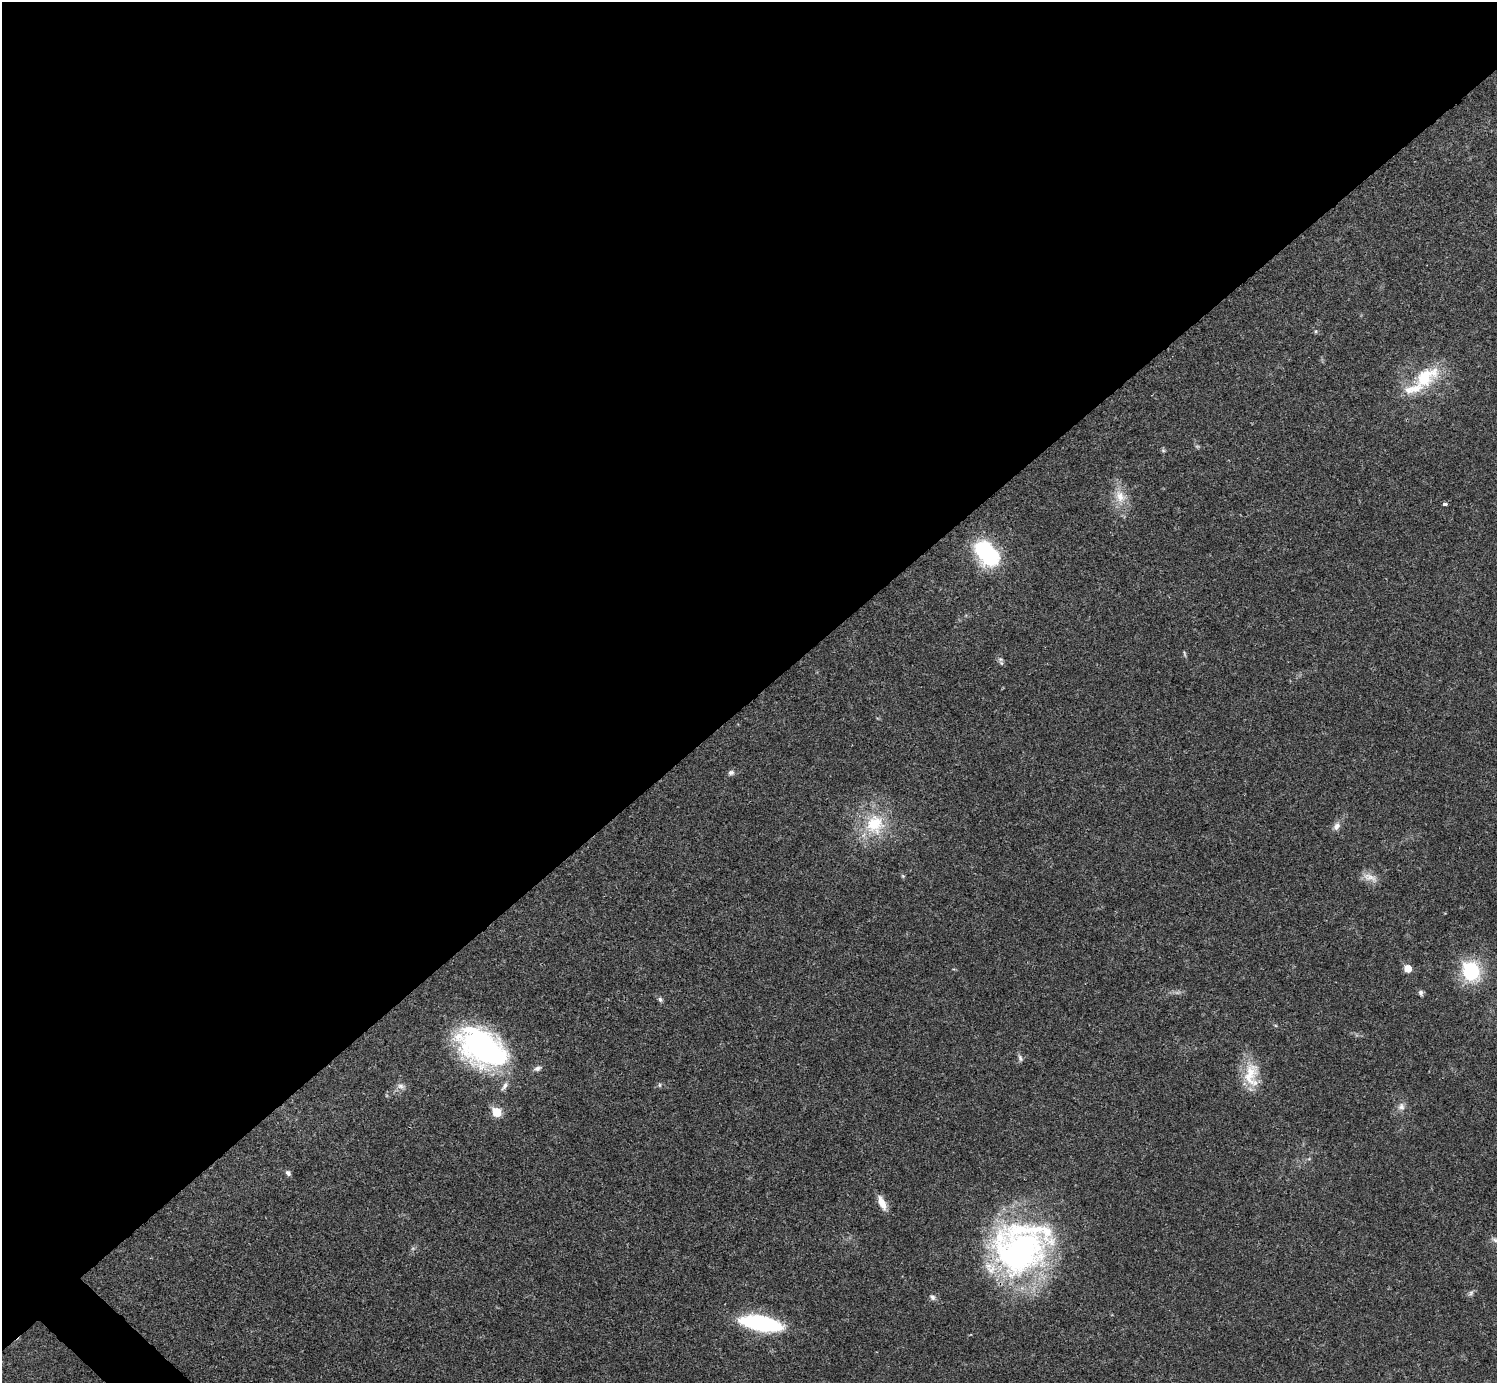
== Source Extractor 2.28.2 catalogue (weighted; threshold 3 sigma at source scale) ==
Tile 2 of 4 x 4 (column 2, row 1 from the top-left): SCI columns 1495-2989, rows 4302-5682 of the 5981 x 5981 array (HDU 1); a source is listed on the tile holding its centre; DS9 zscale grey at full resolution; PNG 1499 x 1385 px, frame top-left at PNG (2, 2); no overlay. Shown black and unused: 51% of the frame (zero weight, under 3 of 4 exposures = <1% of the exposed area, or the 3 px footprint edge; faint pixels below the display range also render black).
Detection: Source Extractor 2.28.2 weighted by HDU 2 'WHT'; one run over the whole footprint, this tile lists its part. Background 0.0207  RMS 0.0023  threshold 0.0101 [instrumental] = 3 sigma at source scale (4.5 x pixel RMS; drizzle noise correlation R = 1.50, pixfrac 1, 0.05/0.05 arcsec/px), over >= 5 px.
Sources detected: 38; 2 too faint to see at this stretch — not listed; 3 inside a brighter listed object's ellipse — not listed separately; the other 33 listed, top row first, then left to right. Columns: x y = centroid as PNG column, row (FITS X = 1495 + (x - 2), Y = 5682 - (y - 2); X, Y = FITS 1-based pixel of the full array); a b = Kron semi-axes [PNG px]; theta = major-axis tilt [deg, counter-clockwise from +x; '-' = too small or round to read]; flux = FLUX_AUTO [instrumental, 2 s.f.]
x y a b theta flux
1316 331 5 5 - 0.33
1425 377 39 22 39 13
1163 451 6 5 - 0.38
1120 497 22 16 -62 4.6
1445 504 4 3 - 1.2
987 554 29 18 -48 22
1184 654 9 3 -79 0.34
1001 663 9 5 -54 0.58
731 773 8 7 - 0.75
875 824 30 27 75 13
1337 826 12 8 61 1.3
903 876 5 4 - 0.3
1370 877 24 10 -20 2.2
1408 968 5 5 - 4.2
1471 971 10 9 - 28
1421 993 7 6 - 0.64
660 999 7 6 - 0.54
482 1048 50 31 -33 58
1020 1058 11 6 -76 0.69
538 1068 11 6 20 0.87
1251 1074 36 19 89 7.4
659 1085 6 4 -90 0.33
401 1086 12 8 -27 1.1
505 1086 14 6 57 1.1
1401 1107 11 9 -86 1.3
496 1112 6 5 - 8.7
288 1173 6 5 - 0.8
882 1203 19 7 -67 2.5
413 1248 7 4 19 0.37
1020 1252 79 53 19 73
1471 1293 8 5 54 0.61
932 1297 9 7 -46 0.79
761 1323 33 11 -11 37
Overlapping masked pixels (flux is a lower limit): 1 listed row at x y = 1020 1252